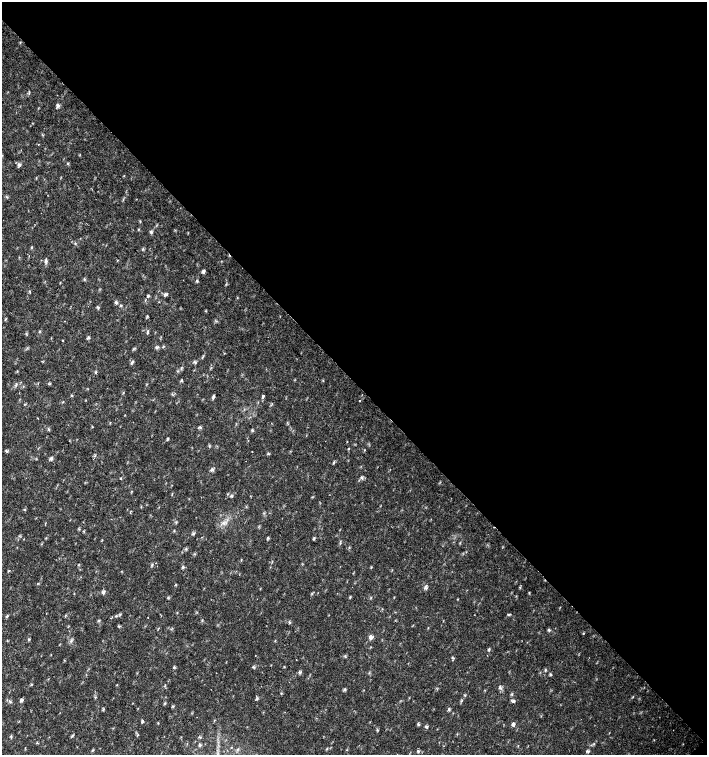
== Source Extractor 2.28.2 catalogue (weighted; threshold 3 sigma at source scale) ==
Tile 8 of 4 x 4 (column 4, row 2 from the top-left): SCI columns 4454-5862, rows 3013-4517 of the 6023 x 6029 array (HDU 1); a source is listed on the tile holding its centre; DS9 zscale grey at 2 x 2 block average (1 PNG px = mean of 2 x 2 image px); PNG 709 x 757 px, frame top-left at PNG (2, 2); no overlay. Shown black and unused: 51% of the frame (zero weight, under 2 of 3 exposures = <1% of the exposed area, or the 3 px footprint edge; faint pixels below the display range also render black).
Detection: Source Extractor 2.28.2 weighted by HDU 2 'WHT'; one run over the whole footprint, this tile lists its part. Background 0.018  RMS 0.0031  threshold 0.0141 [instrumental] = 3 sigma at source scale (4.5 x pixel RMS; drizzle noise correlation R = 1.50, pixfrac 1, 0.0396/0.0396 arcsec/px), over >= 5 px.
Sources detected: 102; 1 cosmic-ray / hot-pixel residue — not listed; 1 coinciding with a brighter row at this scale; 1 inside a brighter listed object's ellipse — not listed separately; the other 99 listed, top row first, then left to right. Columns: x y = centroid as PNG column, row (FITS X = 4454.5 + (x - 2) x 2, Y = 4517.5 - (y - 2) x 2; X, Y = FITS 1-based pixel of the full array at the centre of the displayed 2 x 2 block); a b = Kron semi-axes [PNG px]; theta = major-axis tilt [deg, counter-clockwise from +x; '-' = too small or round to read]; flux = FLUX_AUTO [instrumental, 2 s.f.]
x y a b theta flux
58 105 6 3 -56 1.4
19 164 6 3 -21 1.4
140 221 3 2 - 0.5
151 232 5 3 - 1
32 247 3 2 - 0.56
143 249 4 3 - 0.8
46 260 6 4 -84 1.4
203 271 5 3 - 1.7
84 279 3 3 - 0.7
197 281 4 3 - 0.87
30 292 4 2 - 0.5
165 294 5 4 - 1.4
148 296 4 3 - 0.84
116 302 5 2 - 0.86
121 305 4 3 - 0.73
40 331 3 2 - 0.51
148 332 5 3 - 0.99
88 337 4 3 - 0.88
163 346 4 2 - 0.53
156 347 5 3 - 1.2
203 356 3 2 - 0.57
132 362 6 3 62 1.1
194 362 6 2 -52 0.92
181 368 4 2 - 0.77
96 372 3 2 - 0.68
123 393 3 2 - 0.46
263 396 4 3 - 1
213 397 7 3 87 1.1
359 401 2 2 - 0.96
200 427 5 2 - 0.8
49 429 3 3 - 0.72
252 430 5 3 - 0.85
167 439 3 3 - 0.97
364 450 3 2 - 0.37
6 451 5 2 - 0.79
252 452 2 2 - 0.7
51 458 4 4 - 1.6
333 463 4 3 - 0.84
212 470 5 3 - 1.2
121 478 3 2 - 0.4
362 478 6 3 -50 1.1
231 496 4 3 - 0.89
25 509 3 2 - 0.5
194 533 4 3 - 0.9
268 538 4 3 - 0.84
314 539 3 3 - 0.78
194 554 3 2 - 0.51
79 564 3 3 - 0.56
152 564 4 3 - 0.83
183 567 4 3 - 1.1
371 567 4 2 - 0.4
9 570 3 2 - 0.42
38 583 3 2 - 0.46
176 585 3 2 - 0.63
425 587 5 2 - 1
520 588 3 2 - 0.51
103 592 6 3 -33 1.4
350 597 3 3 - 0.62
509 614 5 2 - 0.82
7 616 4 3 - 0.82
116 616 3 3 - 0.65
148 617 2 2 - 0.3
99 621 3 3 - 0.73
289 622 4 2 - 0.79
548 629 4 2 - 0.67
583 633 3 2 - 0.44
371 637 5 4 - 2.7
29 639 3 3 - 0.63
71 641 5 3 - 1.2
489 649 3 3 - 1.1
255 655 2 2 - 0.35
452 658 5 2 - 0.71
174 667 4 3 - 0.74
253 667 5 2 - 0.62
545 670 4 3 - 0.72
300 672 6 2 -30 0.86
551 675 4 3 - 1.1
117 685 3 2 - 0.38
500 687 7 4 -80 1.6
344 689 4 3 - 0.95
21 700 6 3 34 1.4
514 701 5 3 - 1
165 704 3 2 - 0.57
173 706 3 3 - 0.65
103 709 4 2 - 0.72
449 709 4 2 - 0.78
142 721 4 3 - 1.1
158 723 3 2 - 0.45
513 723 5 3 - 1.2
418 724 4 3 - 1
426 727 5 3 - 1
378 730 3 2 - 0.6
138 735 4 2 - 0.43
72 736 5 2 - 0.75
37 743 3 2 - 0.61
199 745 4 3 - 0.93
231 747 2 2 - 0.57
418 751 4 3 - 1
588 751 6 3 -20 1.1
Diffuse or blended objects may show on this block-average render without a row.